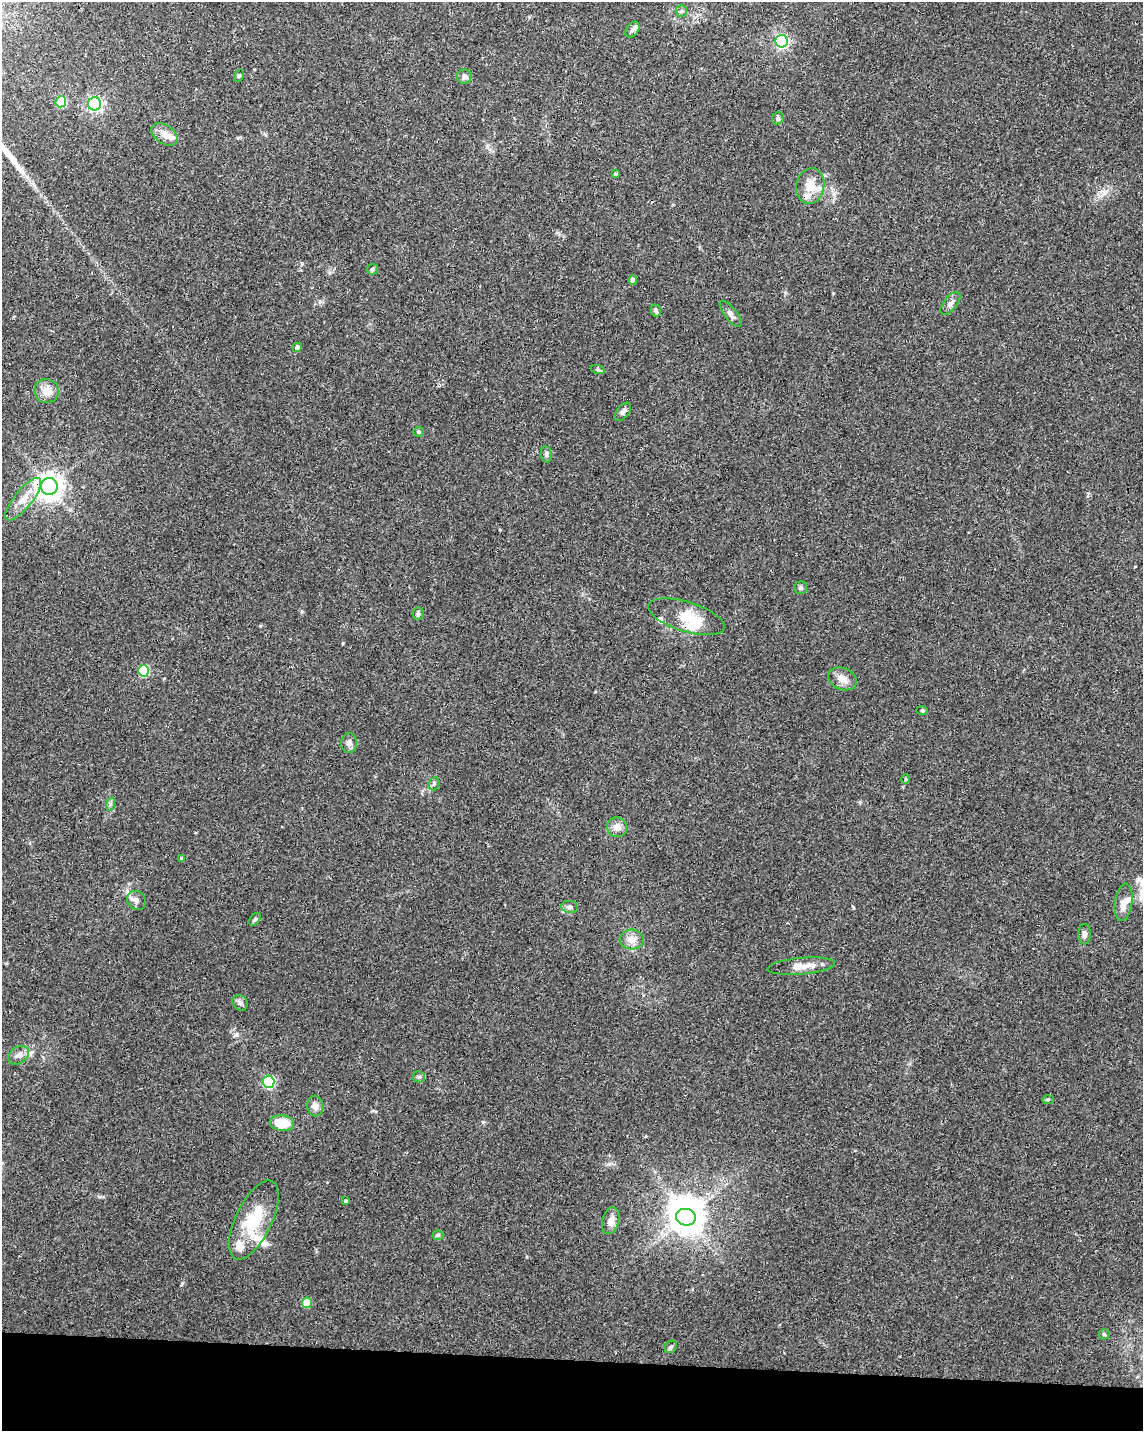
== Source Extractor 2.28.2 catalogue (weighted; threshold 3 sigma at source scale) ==
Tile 11 of 4 x 3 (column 3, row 3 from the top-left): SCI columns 2284-3424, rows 232-1660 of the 4572 x 4802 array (HDU 1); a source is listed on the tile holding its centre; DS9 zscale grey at full resolution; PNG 1145 x 1433 px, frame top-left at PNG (2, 2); each listed source drawn as its Kron ellipse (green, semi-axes under 4 px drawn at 4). Shown black and unused: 5% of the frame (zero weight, under 3 of 4 exposures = <1% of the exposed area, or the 3 px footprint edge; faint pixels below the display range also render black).
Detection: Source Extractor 2.28.2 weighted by HDU 2 'WHT'; one run over the whole footprint, this tile lists its part. Background 0.0366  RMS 0.0033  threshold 0.015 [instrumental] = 3 sigma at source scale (4.5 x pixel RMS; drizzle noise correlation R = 1.50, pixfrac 1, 0.0396/0.0396 arcsec/px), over >= 5 px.
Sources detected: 68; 2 inside a brighter object's white glare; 1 long thin detection or spike segment (spike, bleed or trail) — neither listed nor drawn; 7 inside a brighter listed object's ellipse — not listed separately; the other 58 listed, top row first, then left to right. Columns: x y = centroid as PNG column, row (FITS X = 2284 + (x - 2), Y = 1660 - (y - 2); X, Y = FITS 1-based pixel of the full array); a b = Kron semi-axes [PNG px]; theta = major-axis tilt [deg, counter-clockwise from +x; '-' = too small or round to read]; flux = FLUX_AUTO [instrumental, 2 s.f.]
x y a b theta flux
681 11 6 5 - 0.63
632 30 8 6 54 1.1
782 41 6 6 - 57
239 76 7 4 63 0.49
464 77 7 7 - 0.89
61 102 5 5 - 15
95 104 6 6 - 71
778 118 6 5 - 0.66
164 134 15 9 -33 3.6
615 174 4 4 - 0.57
810 186 18 14 78 5.9
372 269 6 5 - 0.49
633 280 4 4 - 1.3
950 303 13 6 51 1.6
656 310 6 5 - 0.79
731 314 16 6 -52 1.5
297 347 5 4 - 0.94
598 370 7 4 -19 0.49
47 391 12 12 - 3.8
623 412 11 6 52 1
419 432 5 5 - 0.65
546 454 8 5 -82 0.8
49 486 8 8 - 330
23 499 26 9 51 4.6
801 588 6 6 - 0.74
418 614 6 5 - 0.78
686 617 40 15 -17 9.8
143 671 6 5 - 19
842 679 15 11 -23 3.1
922 711 6 4 -2 0.39
349 743 10 8 89 1.4
906 779 4 4 - 0.36
434 784 7 5 68 0.64
110 804 7 4 72 0.62
617 827 10 9 - 2.6
181 858 4 3 - 0.47
136 900 10 8 -47 1.7
1123 902 19 8 81 2.8
570 907 8 6 -8 1
255 919 7 4 53 0.56
1084 934 10 6 90 1.2
632 940 12 10 -4 3
801 966 34 8 5 4.5
240 1003 8 7 - 1
18 1055 11 8 34 1.8
419 1077 6 5 - 0.6
268 1082 6 6 - 33
1048 1099 6 4 2 0.41
315 1106 10 8 -83 1.8
282 1123 12 7 -7 7.8
346 1201 4 3 - 0.65
686 1217 10 8 -7 450
254 1220 43 18 64 15
611 1221 13 8 75 2.5
438 1235 5 5 - 0.58
307 1303 5 5 - 8.1
1104 1334 5 5 - 0.47
671 1347 7 5 47 0.62
Overlapping masked pixels (flux is a lower limit): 1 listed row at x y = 49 486
Unlisted compact peaks at least as high as the median listed source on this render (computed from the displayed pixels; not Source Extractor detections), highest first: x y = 483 1122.